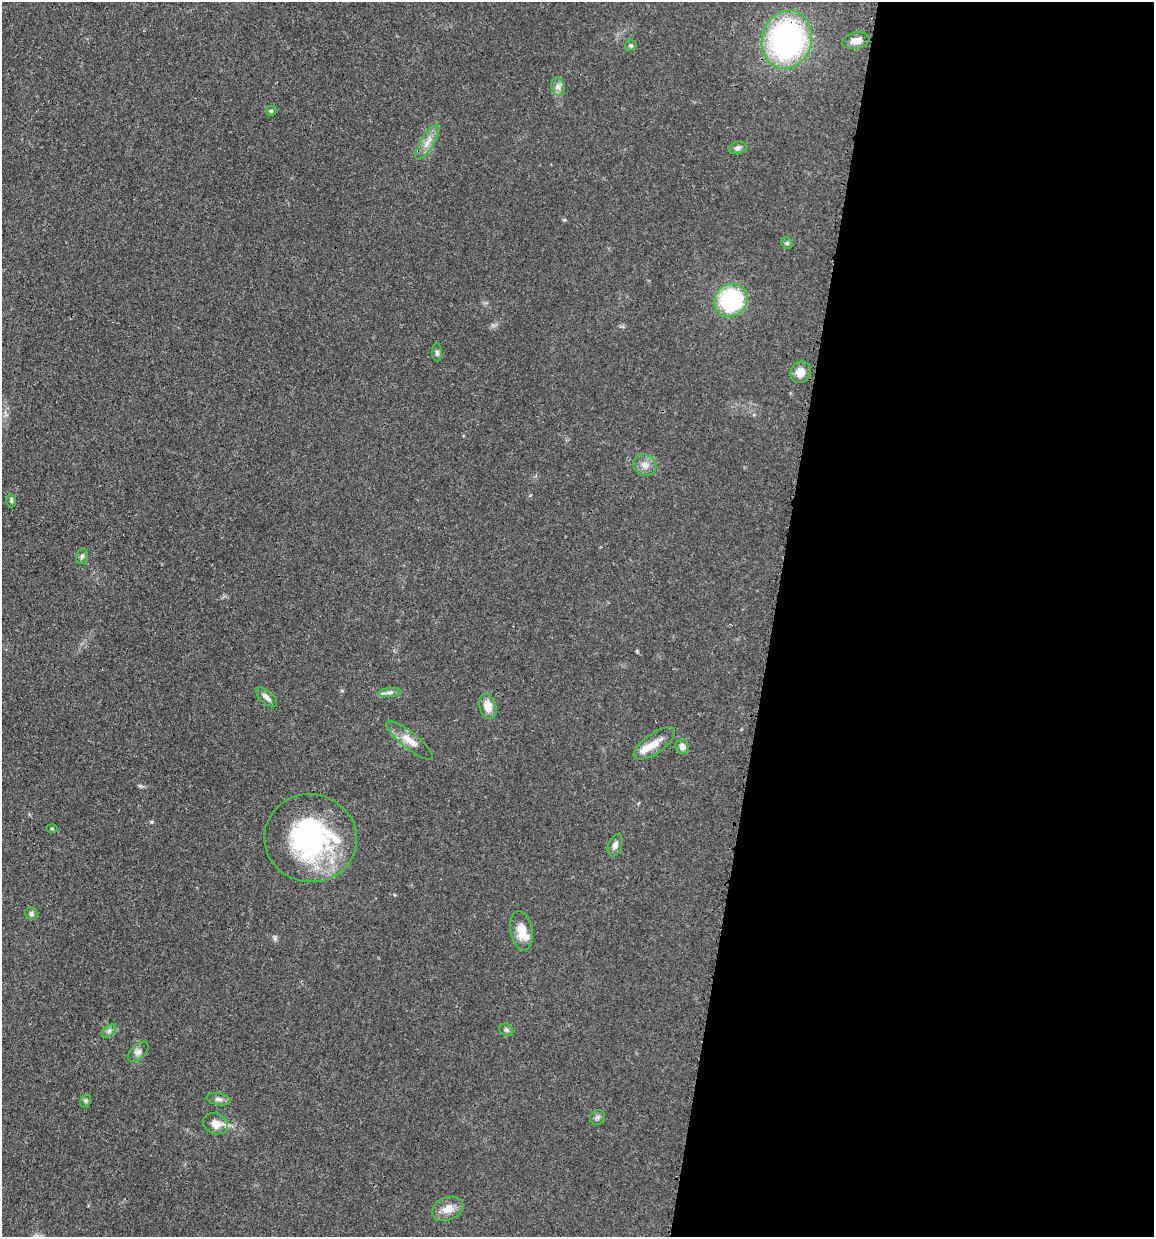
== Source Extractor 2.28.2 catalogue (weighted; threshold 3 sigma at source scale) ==
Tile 12 of 4 x 4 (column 4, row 3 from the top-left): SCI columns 3704-4855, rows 1242-2476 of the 4983 x 4952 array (HDU 1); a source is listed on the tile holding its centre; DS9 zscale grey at full resolution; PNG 1156 x 1239 px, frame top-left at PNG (2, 2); each listed source drawn as its Kron ellipse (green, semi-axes under 4 px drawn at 4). Shown black and unused: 33% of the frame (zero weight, under 3 of 4 exposures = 1% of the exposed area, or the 3 px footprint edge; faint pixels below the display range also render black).
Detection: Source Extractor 2.28.2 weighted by HDU 2 'WHT'; one run over the whole footprint, this tile lists its part. Background 0.0209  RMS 0.0023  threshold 0.0103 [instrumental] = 3 sigma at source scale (4.5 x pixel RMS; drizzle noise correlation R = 1.50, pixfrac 1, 0.05/0.05 arcsec/px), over >= 5 px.
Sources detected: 36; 3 inside a brighter listed object's ellipse — not listed separately; the other 33 listed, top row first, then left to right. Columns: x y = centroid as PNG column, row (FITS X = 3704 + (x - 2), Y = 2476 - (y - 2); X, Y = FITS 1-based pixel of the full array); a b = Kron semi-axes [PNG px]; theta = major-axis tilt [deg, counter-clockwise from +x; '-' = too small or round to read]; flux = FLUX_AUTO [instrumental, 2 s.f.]
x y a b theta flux
787 39 29 25 74 55
856 41 14 8 12 2
631 45 6 5 - 0.44
558 87 9 6 -74 1
271 111 5 5 - 0.29
427 142 20 6 59 2
737 148 9 6 12 0.68
787 243 6 5 - 0.4
731 300 17 16 - 24
437 352 9 5 -87 0.51
800 372 11 9 59 2.4
645 465 12 10 -28 1.6
11 501 6 5 - 0.43
82 556 8 6 73 0.54
390 692 12 4 5 0.77
267 697 13 6 -42 1.1
488 706 13 8 -72 2.7
409 740 29 8 -39 2.8
654 743 24 10 35 2.9
682 747 7 6 - 1.3
52 829 5 3 - 0.25
310 838 46 44 -8 40
615 845 11 7 71 1.1
31 914 7 6 - 0.53
521 931 20 11 -80 3.5
506 1030 7 6 - 0.52
109 1031 8 5 45 0.6
138 1052 12 7 44 0.98
219 1099 12 6 -9 0.83
86 1101 7 5 61 0.4
598 1117 8 7 - 0.68
215 1124 13 10 -23 2.2
448 1209 16 11 24 2.5
Overlapping masked pixels (flux is a lower limit): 1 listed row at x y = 787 39